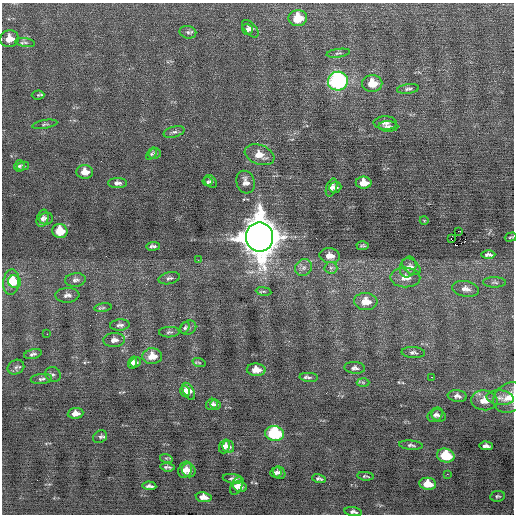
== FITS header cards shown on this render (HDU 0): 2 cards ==
NAXIS1  =                  512 / Axis length
NAXIS2  =                  512 / Axis length

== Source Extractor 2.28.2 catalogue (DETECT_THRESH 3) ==
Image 512 x 512 px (HDU 0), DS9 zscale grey, 1 PNG px = 1 image px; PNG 516 x 516 px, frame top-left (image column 1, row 512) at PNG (2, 3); each listed source drawn as its Kron ellipse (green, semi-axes under 4 px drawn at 4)
Background 0.0331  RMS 0.67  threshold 2.02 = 3 sigma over >= 5 px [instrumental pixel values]
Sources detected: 112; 1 with non-positive FLUX_AUTO (blend fragments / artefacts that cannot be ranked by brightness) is neither listed nor drawn; the other 111 listed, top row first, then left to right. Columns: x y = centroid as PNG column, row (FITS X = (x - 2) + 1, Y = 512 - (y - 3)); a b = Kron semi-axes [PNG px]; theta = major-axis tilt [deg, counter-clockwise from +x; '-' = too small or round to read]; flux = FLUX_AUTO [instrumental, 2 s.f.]
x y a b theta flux
298 18 9 8 - 1000
247 29 6 5 - 110
250 29 11 5 -47 170
188 32 8 6 -12 130
10 39 9 8 - 500
25 42 10 4 -10 98
338 53 12 4 8 100
338 81 10 9 - 7700
372 83 10 8 0 760
408 89 11 4 7 130
38 95 6 4 2 60
385 123 11 6 -1 200
45 124 13 3 9 74
388 126 10 5 -2 150
174 132 11 5 16 140
151 154 7 3 55 59
155 154 6 5 - 78
260 155 15 9 -20 540
19 166 6 5 - 79
23 166 6 4 10 64
85 172 8 7 - 410
208 182 5 4 - 75
211 182 7 5 -41 100
246 182 11 9 -73 280
117 183 9 5 -1 160
364 183 8 6 -1 550
335 187 6 5 - 150
332 188 9 5 71 190
43 218 9 5 75 160
46 218 7 6 - 120
424 220 4 3 - 33
60 231 8 7 - 890
459 231 4 2 - 130
259 237 15 13 -81 130000
511 237 6 2 17 47
451 238 3 2 - 410
153 246 7 4 3 110
363 246 6 3 2 85
488 255 7 4 0 110
330 256 10 7 -6 440
198 260 3 2 - 61
408 267 10 8 72 230
411 267 10 6 -40 190
303 268 9 8 - 210
331 268 6 6 - 130
405 277 15 10 -1 470
169 278 11 5 14 130
75 280 10 7 7 160
11 282 13 8 84 780
14 282 6 6 - 450
495 282 11 5 -1 100
466 289 13 8 -10 310
264 291 8 4 -7 67
67 295 12 7 2 200
366 301 11 8 -4 660
103 308 8 4 9 81
120 325 10 5 4 160
185 328 6 3 55 69
188 328 8 7 - 150
169 332 10 5 2 97
47 334 2 2 - 190
114 340 11 7 3 250
413 352 11 5 -5 140
33 354 9 4 13 120
152 356 10 8 3 580
135 362 5 4 - 120
132 363 6 4 71 170
199 363 6 4 -17 62
16 367 8 7 - 130
355 368 10 6 -4 150
256 370 9 6 -3 460
53 374 8 7 - 120
309 377 9 4 -4 120
431 377 3 2 - 380
41 379 11 5 5 120
363 382 6 4 -2 70
185 391 6 4 -74 350
189 391 9 5 -60 460
457 396 9 6 -7 170
510 397 17 14 35 650
500 398 13 7 -6 280
484 400 13 10 -6 530
212 404 6 5 - 120
215 405 5 4 - 78
75 413 8 5 5 310
435 415 8 6 41 140
439 415 7 5 -25 120
274 434 9 7 -11 3400
100 437 7 6 - 110
411 445 12 4 -5 120
224 446 7 5 69 220
486 446 7 4 -3 150
228 447 6 6 - 190
446 456 9 7 -12 1500
166 458 6 4 -18 65
167 467 7 3 -4 92
185 470 8 6 66 310
189 470 7 6 - 260
276 472 5 5 - 120
279 473 7 5 -57 140
447 474 2 2 - 180
365 476 8 3 -5 63
233 479 10 4 -8 130
319 479 7 3 -12 97
428 484 8 6 -8 670
149 486 7 3 -4 120
236 486 9 5 65 280
240 487 7 5 -23 200
498 496 7 5 7 83
204 497 8 5 -8 300
353 512 9 4 -9 130
At the frame edge (FLAGS 8, measured only in part): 2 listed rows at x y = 511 237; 510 397
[1 non-positive-flux detection neither listed nor drawn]